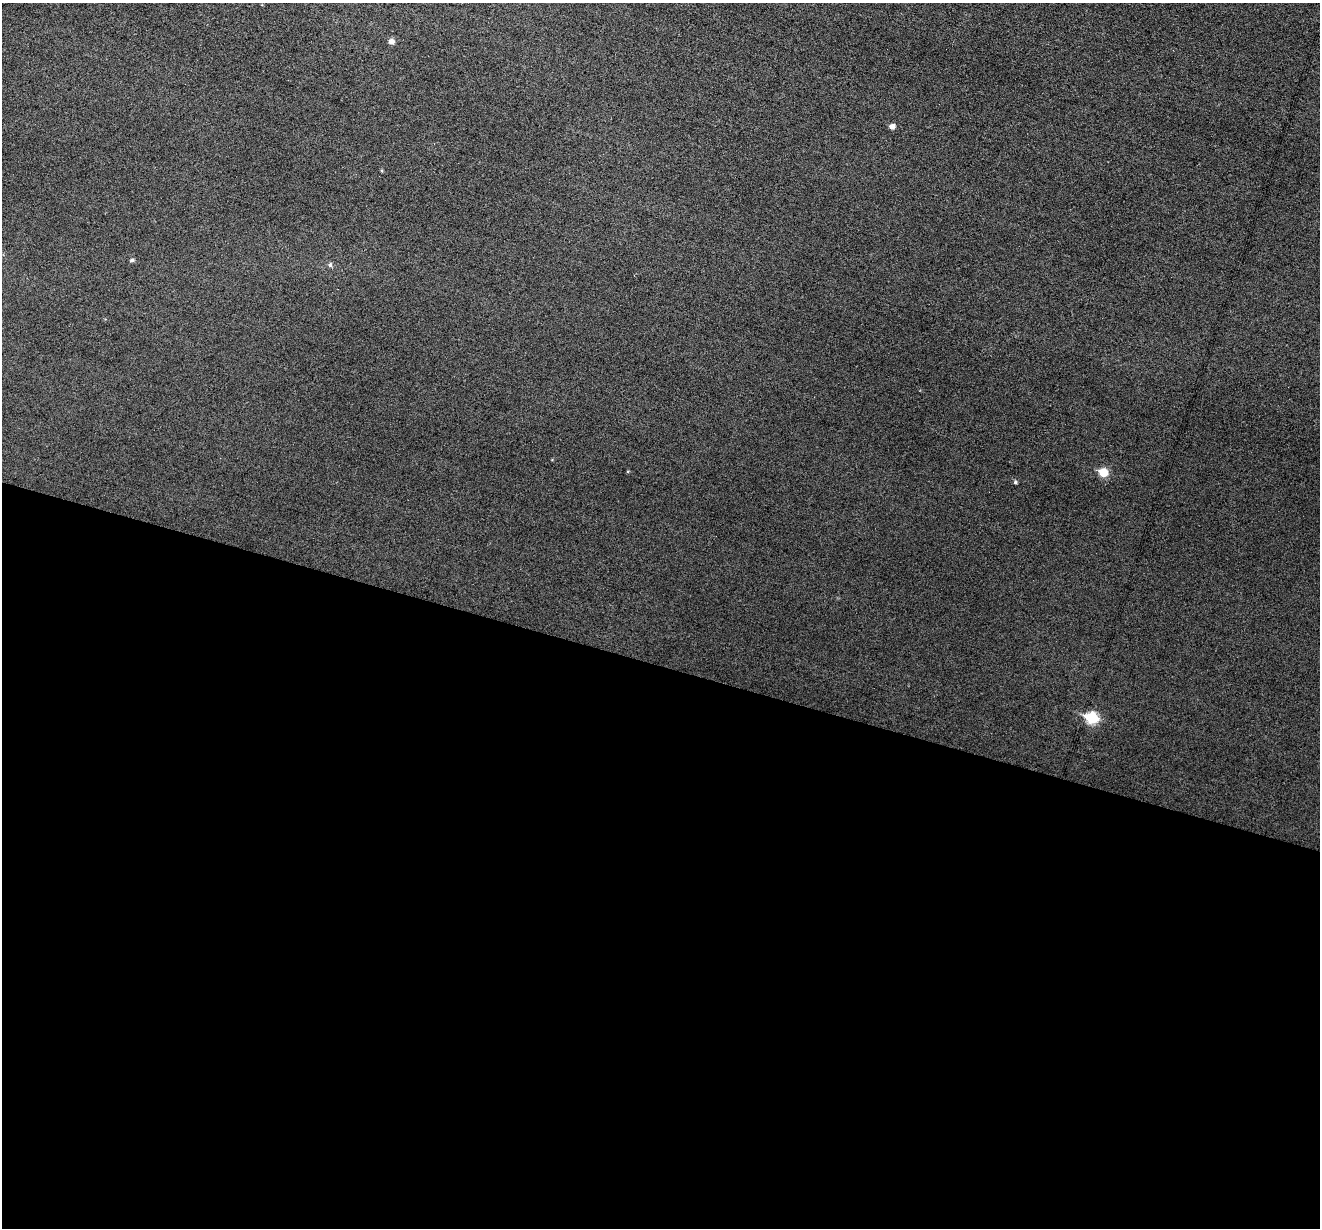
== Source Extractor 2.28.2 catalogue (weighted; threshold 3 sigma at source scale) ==
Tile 14 of 4 x 4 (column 2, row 4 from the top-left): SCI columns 1319-2636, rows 131-1356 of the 5274 x 5294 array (HDU 1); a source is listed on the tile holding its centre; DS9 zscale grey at full resolution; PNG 1322 x 1230 px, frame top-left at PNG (2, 3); no overlay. Shown black and unused: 46% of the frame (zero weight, under 3 of 6 exposures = <1% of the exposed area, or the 3 px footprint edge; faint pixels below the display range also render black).
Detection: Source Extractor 2.28.2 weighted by HDU 2 'WHT'; one run over the whole footprint, this tile lists its part. Background 0.0474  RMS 0.0055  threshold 0.0225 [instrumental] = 3 sigma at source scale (4.09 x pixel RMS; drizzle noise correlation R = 1.36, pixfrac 0.8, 0.05/0.05 arcsec/px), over >= 5 px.
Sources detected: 7; all 7 listed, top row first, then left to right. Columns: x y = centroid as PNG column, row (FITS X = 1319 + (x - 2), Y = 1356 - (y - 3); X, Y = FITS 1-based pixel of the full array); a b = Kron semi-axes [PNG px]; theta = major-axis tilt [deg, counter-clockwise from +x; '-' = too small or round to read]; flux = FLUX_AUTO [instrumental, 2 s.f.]
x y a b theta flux
391 41 6 5 - 2.5
892 126 5 5 - 2.6
132 260 5 4 - 1.1
330 265 6 5 - 1.2
1103 472 6 6 - 13
1015 482 5 4 - 0.88
1092 718 7 6 - 35